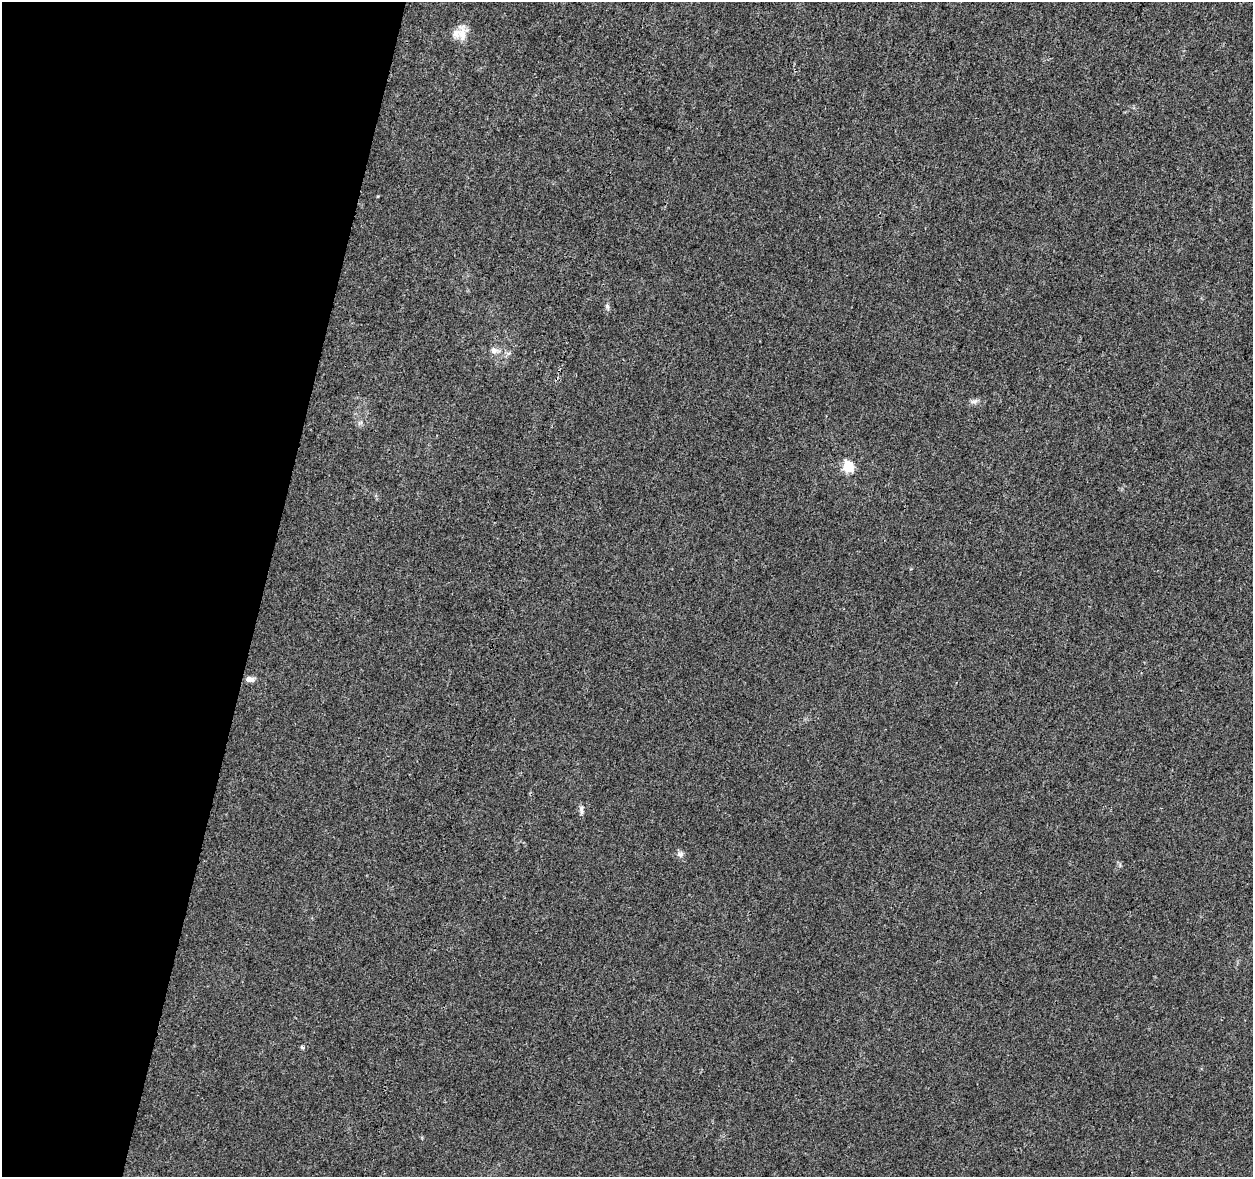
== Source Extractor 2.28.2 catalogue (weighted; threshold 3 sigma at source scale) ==
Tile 9 of 4 x 4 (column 1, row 3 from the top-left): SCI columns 1-1251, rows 1399-2573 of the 5013 x 5207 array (HDU 1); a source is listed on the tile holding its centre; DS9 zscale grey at full resolution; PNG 1255 x 1179 px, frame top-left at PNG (2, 2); no overlay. Shown black and unused: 21% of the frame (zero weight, under 3 of 4 exposures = <1% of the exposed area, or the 3 px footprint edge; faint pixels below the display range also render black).
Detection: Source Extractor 2.28.2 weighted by HDU 2 'WHT'; one run over the whole footprint, this tile lists its part. Background 0.00629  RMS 0.0027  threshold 0.0124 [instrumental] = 3 sigma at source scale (4.5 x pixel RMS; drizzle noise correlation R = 1.50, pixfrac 1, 0.0396/0.0396 arcsec/px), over >= 5 px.
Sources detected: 9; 1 inside a brighter listed object's ellipse — not listed separately; the other 8 listed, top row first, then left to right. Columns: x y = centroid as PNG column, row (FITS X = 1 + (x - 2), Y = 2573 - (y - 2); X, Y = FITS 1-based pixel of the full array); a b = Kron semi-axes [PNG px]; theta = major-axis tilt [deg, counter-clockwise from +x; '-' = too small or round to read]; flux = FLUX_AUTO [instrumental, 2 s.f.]
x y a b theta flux
462 35 28 12 87 3.4
607 306 8 5 -81 0.67
494 350 10 8 -65 1.4
974 401 11 5 11 0.87
848 466 5 5 - 22
249 679 10 6 -7 1.5
581 810 13 5 -87 0.89
680 854 9 7 -18 1